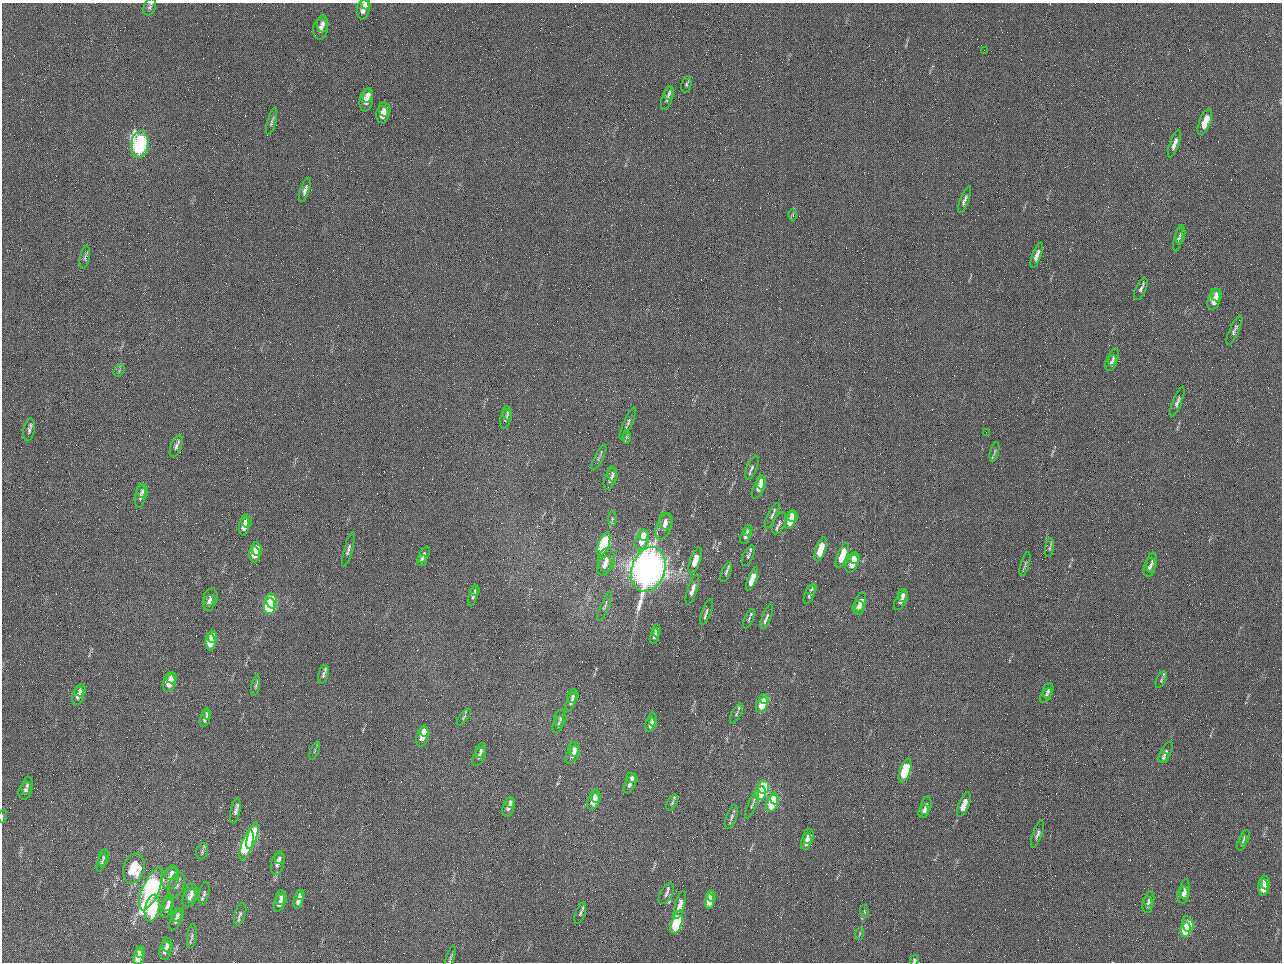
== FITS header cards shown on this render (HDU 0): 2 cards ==
NAXIS1  =                 1280 / length of data axis 1
NAXIS2  =                  960 / length of data axis 2

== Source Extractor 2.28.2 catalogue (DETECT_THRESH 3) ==
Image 1280 x 960 px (HDU 0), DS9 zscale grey, 1 PNG px = 1 image px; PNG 1284 x 964 px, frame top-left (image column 1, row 960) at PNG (2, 3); each listed source drawn as its Kron ellipse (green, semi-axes under 4 px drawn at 4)
Background 2560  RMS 180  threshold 552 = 3 sigma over >= 5 px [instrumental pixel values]
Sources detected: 207; all 207 listed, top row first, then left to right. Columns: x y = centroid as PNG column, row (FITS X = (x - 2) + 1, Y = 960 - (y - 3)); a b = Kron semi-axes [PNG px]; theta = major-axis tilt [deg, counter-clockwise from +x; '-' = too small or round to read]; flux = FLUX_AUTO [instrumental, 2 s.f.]
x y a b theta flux
366 4 5 4 - 3.5e+04
150 7 9 6 67 3.2e+04
363 10 10 6 84 8.3e+04
323 24 8 6 89 4.7e+04
320 29 11 7 85 7.1e+04
984 50 2 2 - 6.3e+04
686 84 8 5 79 2.5e+04
669 93 7 4 74 2.5e+04
368 95 7 4 72 5.1e+04
667 98 12 5 73 3.8e+04
366 100 11 6 82 1.1e+05
385 109 7 6 - 6.9e+04
382 115 9 6 88 9.8e+04
272 121 14 4 74 3.1e+04
1205 122 14 5 69 2.1e+05
140 144 14 8 83 2.2e+06
1174 144 14 4 71 7.2e+04
305 190 13 4 72 4.8e+04
965 200 14 4 70 4.8e+04
793 215 6 4 89 1.9e+04
1180 234 9 4 81 2.6e+04
1178 239 12 4 77 3.1e+04
1037 255 13 4 70 7.2e+04
85 257 12 5 79 3.3e+04
1141 289 12 5 65 4.0e+04
1216 295 6 5 - 6.2e+04
1214 300 10 6 72 1.1e+05
1234 330 16 4 65 4.0e+04
1113 357 9 5 74 2.8e+04
1111 363 8 5 70 3.7e+04
119 371 6 5 - 2.3e+04
1177 401 16 4 69 4.3e+04
507 413 7 4 -82 2.2e+04
506 419 10 5 75 3.3e+04
628 423 17 4 66 3.7e+04
29 430 11 5 80 4.3e+04
986 432 2 2 - 6.8e+03
626 437 6 4 -89 2.1e+04
176 446 11 5 70 4.4e+04
994 452 10 3 75 2.0e+04
599 458 14 2 64 2.6e+04
752 468 12 5 67 3.7e+04
613 474 7 5 -80 3.4e+04
610 479 11 5 72 6.3e+04
761 482 7 4 -88 5.9e+04
759 487 12 5 64 1.2e+05
142 491 7 5 -73 2.8e+04
140 496 11 5 80 4.4e+04
772 516 14 4 63 3.7e+04
792 516 6 5 - 1.7e+05
612 519 7 4 89 2.1e+04
246 521 7 5 -78 5.0e+04
666 521 8 6 -78 5.4e+04
790 521 9 5 68 2.4e+05
779 523 11 6 68 4.4e+04
244 526 9 5 80 8.0e+04
664 526 14 7 67 8.5e+04
748 530 5 4 - 2.1e+04
644 535 5 5 - 1.1e+05
746 536 8 4 71 3.9e+04
642 540 10 6 71 2.2e+05
604 544 13 5 70 9.7e+05
1050 548 9 4 79 2.5e+04
257 549 7 5 -85 1.6e+05
348 549 18 4 74 4.3e+04
821 549 12 5 71 3.4e+05
255 554 8 5 -82 2.1e+05
424 555 9 4 63 3.8e+04
748 556 11 5 66 3.4e+04
842 556 13 5 69 3.6e+05
854 558 6 5 - 1.2e+05
422 560 6 5 - 3.1e+04
606 560 11 8 84 9.6e+04
695 560 14 5 71 1.5e+05
1152 563 10 5 78 3.7e+04
852 564 9 5 64 1.6e+05
1025 564 13 3 73 2.2e+04
604 566 10 6 70 6.6e+04
1150 567 9 5 79 3.6e+04
648 569 23 16 71 1.2e+07
726 572 10 4 69 3.1e+04
752 579 12 4 69 2.1e+05
811 589 6 3 47 1.9e+04
475 590 5 4 - 2.0e+04
692 590 15 5 71 7.8e+04
810 594 10 4 65 3.1e+04
903 595 6 5 - 3.5e+04
473 596 10 4 74 3.2e+04
211 597 9 7 79 4.7e+04
272 601 7 5 -75 9.4e+05
901 601 10 5 60 5.6e+04
861 602 9 5 73 1.0e+05
209 603 8 6 82 4.8e+04
270 606 8 5 85 1.3e+06
605 606 15 4 67 3.1e+04
858 607 7 6 - 7.9e+04
706 612 13 4 70 4.0e+04
767 617 13 4 69 4.4e+04
749 619 10 4 67 2.6e+04
657 631 7 4 -90 3.8e+04
654 636 8 4 75 4.1e+04
213 637 6 4 -81 2.1e+05
211 642 8 5 -87 3.0e+05
324 674 9 5 73 3.6e+04
171 678 5 5 - 8.6e+04
1161 680 9 4 65 2.7e+04
169 683 9 6 76 1.4e+05
256 686 10 4 79 2.9e+04
81 690 6 5 - 3.5e+04
1048 690 8 5 71 2.9e+04
1046 695 8 4 55 2.2e+04
78 696 9 6 73 5.1e+04
573 696 7 5 61 2.6e+04
764 699 5 4 - 2.3e+05
571 702 10 4 67 3.6e+04
762 705 8 5 63 3.3e+05
737 713 11 4 61 2.9e+04
207 714 6 3 -84 2.1e+04
464 717 10 4 54 2.3e+04
205 718 8 5 73 3.8e+04
560 718 9 6 81 3.4e+04
652 719 7 4 90 4.6e+04
558 724 9 5 66 3.1e+04
651 725 7 5 77 5.3e+04
424 731 5 4 - 7.8e+04
422 737 10 6 75 1.5e+05
574 749 8 5 -74 4.7e+04
315 751 9 3 69 1.8e+04
481 751 8 5 66 2.8e+04
1166 752 12 5 61 4.0e+04
572 755 10 6 64 6.3e+04
479 756 10 5 63 3.6e+04
1163 757 5 5 - 2.4e+04
905 770 12 5 71 6.3e+05
632 778 6 5 - 3.8e+04
630 783 10 5 64 6.5e+04
27 785 8 5 75 3.4e+04
763 787 6 5 - 6.6e+05
25 791 9 6 70 4.2e+04
761 793 7 5 76 7.5e+05
595 796 6 5 - 9.2e+04
774 798 6 4 -83 3.1e+05
593 801 8 6 68 1.2e+05
510 802 5 4 - 2.7e+04
672 803 9 4 63 2.6e+04
772 804 9 5 68 5.1e+05
964 804 13 5 67 1.4e+05
752 805 15 3 68 3.3e+04
926 806 9 5 78 4.9e+04
509 807 10 6 74 5.0e+04
235 811 12 5 79 4.7e+04
924 811 7 5 80 4.3e+04
2 817 6 2 81 1.2e+04
732 817 12 5 71 4.1e+04
1037 834 14 4 70 4.2e+04
252 835 14 5 74 1.3e+06
809 836 7 5 75 7.9e+04
1244 837 7 4 65 2.4e+04
806 842 8 4 75 9.0e+04
1242 843 8 4 73 2.7e+04
247 845 16 5 73 1.6e+06
202 851 8 6 72 2.8e+04
104 858 8 5 73 2.8e+04
279 859 5 5 - 2.9e+04
102 863 10 4 74 2.4e+04
278 863 12 6 77 6.0e+04
134 868 15 10 74 4.9e+05
172 873 7 6 - 3.7e+04
170 878 11 8 74 8.7e+04
1265 882 7 4 -75 1.4e+05
176 885 13 7 69 5.8e+04
1263 888 8 5 -89 1.8e+05
151 889 23 8 66 3.4e+06
1185 889 10 5 88 6.4e+04
191 893 9 6 -82 4.7e+04
204 893 11 5 78 2.9e+04
666 894 11 6 60 4.8e+04
300 895 5 4 - 3.5e+04
1183 895 8 5 85 5.0e+04
711 896 6 4 -68 1.5e+05
189 898 10 6 65 5.2e+04
281 898 7 5 87 3.8e+04
1149 899 8 5 82 3.2e+04
299 900 9 4 79 7.1e+04
709 901 7 4 83 2.0e+05
168 903 8 5 73 3.8e+04
279 903 9 5 73 5.0e+04
680 905 14 5 76 1.0e+05
1147 905 8 5 87 3.9e+04
152 908 14 7 77 7.5e+05
167 908 10 5 72 5.2e+04
864 911 6 3 -71 1.4e+04
580 913 11 4 70 3.1e+04
240 914 11 5 73 3.9e+04
177 915 7 5 50 3.3e+04
176 920 11 5 65 4.2e+04
677 922 12 5 73 1.1e+06
1188 924 8 5 -76 3.3e+05
1186 930 7 5 80 3.9e+05
859 934 6 3 71 1.6e+04
192 937 12 4 82 3.4e+04
167 945 7 5 -85 4.8e+04
165 950 9 6 80 7.5e+04
140 952 6 4 -78 1.2e+05
138 957 8 5 81 1.7e+05
450 958 13 3 73 2.3e+04
914 960 5 4 - 2.4e+04
At the frame edge (FLAGS 8, measured only in part): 3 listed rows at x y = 150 7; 2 817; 914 960